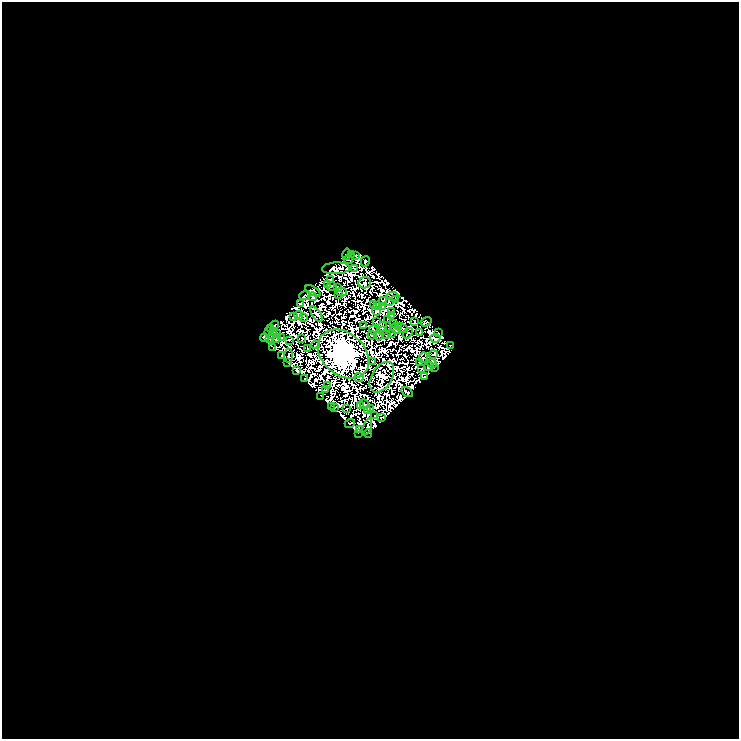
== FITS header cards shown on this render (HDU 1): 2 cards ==
NAXIS1  =                  737
NAXIS2  =                  737

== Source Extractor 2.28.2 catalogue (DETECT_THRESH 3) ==
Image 737 x 737 px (HDU 1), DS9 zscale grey, 1 PNG px = 1 image px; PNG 741 x 741 px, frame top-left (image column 1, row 737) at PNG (2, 2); each listed source drawn as its Kron ellipse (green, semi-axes under 4 px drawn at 4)
Background 0.288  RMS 2.3e-05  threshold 7.03e-05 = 3 sigma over >= 5 px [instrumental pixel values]
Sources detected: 229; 126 with non-positive FLUX_AUTO (blend fragments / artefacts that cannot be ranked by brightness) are neither listed nor drawn; the other 103 listed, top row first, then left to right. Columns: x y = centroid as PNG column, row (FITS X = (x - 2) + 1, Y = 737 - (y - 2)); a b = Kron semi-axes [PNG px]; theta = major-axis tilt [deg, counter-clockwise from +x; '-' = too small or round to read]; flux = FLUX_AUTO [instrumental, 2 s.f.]
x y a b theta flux
347 254 6 4 81 0.12
351 254 3 2 - 1.1
355 255 3 3 - 2
348 260 5 2 - 0.082
365 261 5 3 - 3.1
336 268 14 6 2 3.3
354 268 4 2 - 0.97
330 280 2 2 - 0.81
365 283 6 5 - 0.34
328 284 2 2 - 0.42
331 287 5 2 - 0.24
338 287 3 2 - 0.61
313 291 8 3 -31 3.6
342 292 5 2 - 1.6
339 295 3 2 - 2.6
305 296 5 3 - 0.32
393 296 6 2 -3 1.4
312 297 4 3 - 1.3
396 300 3 2 - 0.43
383 301 4 2 - 1.8
389 302 4 3 - 0.54
301 304 3 2 - 2.6
374 304 2 2 - 0.2
378 305 3 2 - 0.34
382 306 3 2 - 0.36
376 311 4 3 - 0.74
392 312 3 2 - 0.58
316 314 9 4 -54 0.45
298 315 4 2 - 1.2
391 315 2 2 - 1.5
293 316 3 2 - 1.2
304 318 2 2 - 1
388 319 2 2 - 0.67
376 321 2 2 - 0.59
414 322 3 2 - 0.74
426 322 6 3 32 2.1
394 324 3 2 - 0.3
275 325 4 3 - 1.5
364 325 2 2 - 0.4
398 326 3 3 - 1.4
382 327 5 3 - 1
402 328 6 3 -27 2.8
270 329 3 2 - 0.79
395 329 6 3 -55 0.38
373 330 4 3 - 0.11
273 331 3 2 - 0.16
382 331 3 2 - 0.22
268 332 3 2 - 0.17
276 333 3 2 - 0.48
408 333 6 2 51 1
420 333 3 2 - 0.9
438 333 3 2 - 1.6
392 334 3 2 - 0.91
272 335 2 2 - 0.93
372 335 4 2 - 0.48
378 335 5 2 - 1
387 335 4 2 - 1.9
264 338 4 4 - 2.6
269 338 3 2 - 0.31
276 338 5 2 - 1.2
282 338 2 2 - 1.3
302 338 3 2 - 0.19
435 338 5 2 - 0.37
289 340 3 2 - 1.6
315 345 4 2 - 0.74
451 345 3 2 - 0.9
273 348 3 2 - 0.15
308 348 2 2 - 0.28
343 354 28 21 -40 9100
433 354 4 2 - 0.65
282 356 4 3 - 1.7
288 356 7 2 87 2
423 358 5 2 - 2.4
373 361 4 2 - 0.85
288 363 2 2 - 0.85
419 363 2 2 - 1.4
432 364 5 2 - 1.3
429 367 5 2 - 1.4
434 368 2 2 - 1.3
422 369 3 2 - 0.65
297 370 4 3 - 2.7
359 377 4 3 - 0.52
382 377 17 10 60 50
425 377 3 2 - 2.9
304 379 2 2 - 1
327 386 2 2 - 1.1
325 389 3 2 - 0.1
407 392 6 2 -33 2.4
321 396 2 2 - 0.19
364 404 5 2 - 1.7
360 405 4 2 - 0.13
332 406 3 2 - 1.2
335 407 4 2 - 0.26
370 408 2 2 - 0.62
346 409 2 2 - 0.63
367 410 2 2 - 0.35
374 416 2 2 - 1.2
381 417 3 2 - 1.4
350 424 5 2 - 0.19
367 427 8 4 72 1.4
360 429 4 2 - 0.24
368 433 4 2 - 0.52
358 434 3 2 - 0.1
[126 non-positive-flux detections neither listed nor drawn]